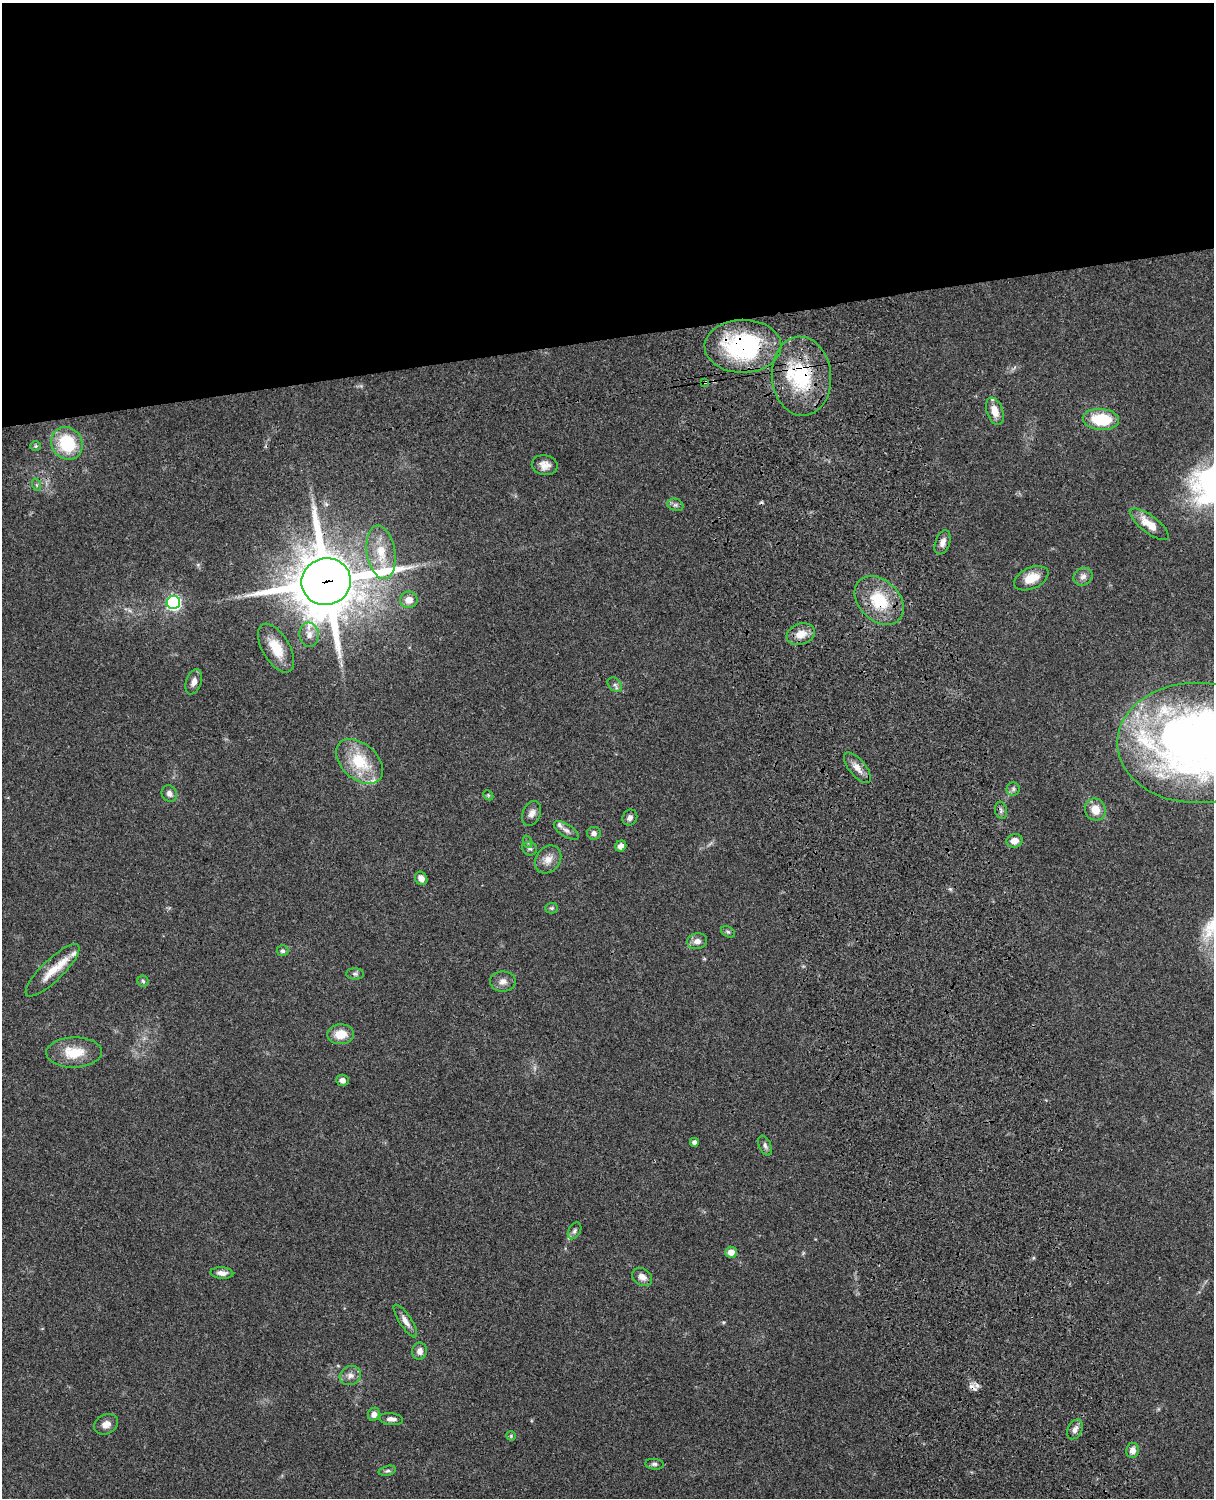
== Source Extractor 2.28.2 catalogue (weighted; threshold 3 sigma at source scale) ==
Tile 2 of 4 x 3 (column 2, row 1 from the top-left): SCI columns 1333-2544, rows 3268-4763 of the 5087 x 4926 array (HDU 1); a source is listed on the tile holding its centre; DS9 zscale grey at full resolution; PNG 1216 x 1500 px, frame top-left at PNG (2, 3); each listed source drawn as its Kron ellipse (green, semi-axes under 4 px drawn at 4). Shown black and unused: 23% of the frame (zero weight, under 3 of 4 exposures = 6% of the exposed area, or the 3 px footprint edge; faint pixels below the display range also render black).
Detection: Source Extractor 2.28.2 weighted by HDU 2 'WHT'; one run over the whole footprint, this tile lists its part. Background 0.0768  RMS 0.0058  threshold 0.0259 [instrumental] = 3 sigma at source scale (4.5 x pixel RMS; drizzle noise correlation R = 1.50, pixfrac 1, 0.05/0.05 arcsec/px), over >= 5 px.
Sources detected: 78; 2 cosmic-ray / hot-pixel residue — neither listed nor drawn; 6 inside a brighter listed object's ellipse — not listed separately; the other 70 listed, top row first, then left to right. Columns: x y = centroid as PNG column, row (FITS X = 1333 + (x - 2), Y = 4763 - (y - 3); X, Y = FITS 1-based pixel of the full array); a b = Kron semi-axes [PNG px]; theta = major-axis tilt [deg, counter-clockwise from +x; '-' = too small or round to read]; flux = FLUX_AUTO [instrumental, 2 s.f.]
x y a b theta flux
743 346 38 26 0 68
801 376 39 29 -85 40
705 382 3 3 - 1.3
995 411 14 8 -70 6.3
1101 419 18 10 -5 23
67 443 17 15 -57 28
36 446 5 5 - 0.85
545 465 13 10 -10 4.5
37 485 6 4 -71 0.82
675 505 8 6 -19 1.4
1149 524 23 8 -38 9.6
943 542 13 7 71 3.6
381 552 27 14 -81 15
1083 577 10 8 32 3
1031 578 18 10 24 9.7
326 582 25 23 16 4100
409 600 9 8 - 4.6
879 600 28 20 -44 25
173 602 7 6 - 120
801 634 14 10 18 7.5
309 635 12 9 -84 4
276 648 27 13 -59 14
194 682 13 7 70 3.7
615 685 8 6 -42 1.6
1197 743 80 60 0 410
359 761 27 17 -42 24
857 768 18 8 -51 4.8
1013 789 6 6 - 1.4
169 794 8 7 - 2.7
488 795 5 4 - 0.71
1001 810 9 6 -76 1.6
1095 810 11 10 - 8.3
532 813 13 8 66 3.2
630 818 8 7 - 2.3
566 830 14 6 -33 2.5
594 833 7 6 - 2.2
1015 841 8 6 16 4.7
528 842 6 4 -70 0.94
621 846 6 5 - 2.9
530 849 7 6 - 1.5
548 859 15 12 51 5.5
421 878 7 5 -57 3.7
551 908 6 5 - 0.98
728 932 7 5 -29 1
697 941 10 8 8 3.8
282 951 6 5 - 1.4
53 970 36 10 44 13
355 974 9 5 -1 1.4
143 981 5 5 - 0.94
503 981 13 10 0 3.6
341 1034 13 10 5 9.3
74 1052 28 15 1 15
342 1080 6 5 - 2.8
694 1142 4 4 - 2
765 1146 10 6 -67 1.7
575 1231 9 6 60 1.6
731 1252 6 5 - 4.9
222 1273 11 5 -5 3.4
642 1277 10 8 -32 3.6
405 1321 19 6 -56 3.6
420 1351 8 7 - 2.9
350 1375 11 9 28 3.4
374 1414 7 6 - 3
391 1419 12 6 -5 3
106 1424 12 9 24 4
1075 1429 10 7 64 3.1
511 1436 5 4 - 0.64
1133 1450 7 6 - 3.4
654 1464 9 5 -6 1.6
387 1471 9 4 13 1.2
Overlapping masked pixels (flux is a lower limit): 5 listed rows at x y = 743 346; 801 376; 705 382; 326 582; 879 600
Isophote crosses this tile's border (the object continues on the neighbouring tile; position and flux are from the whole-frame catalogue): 1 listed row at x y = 1197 743